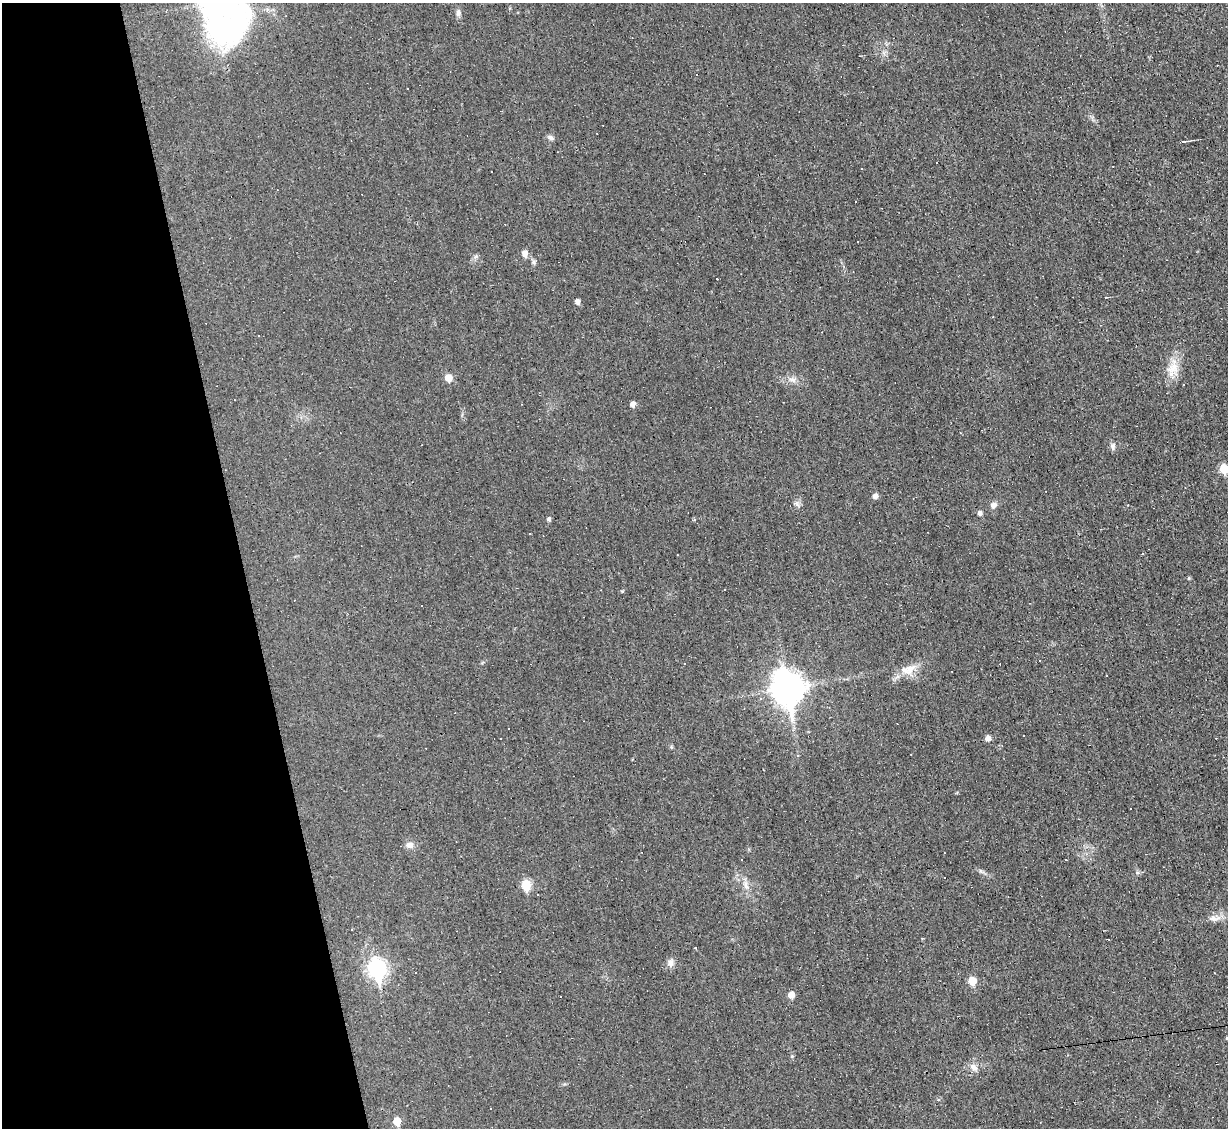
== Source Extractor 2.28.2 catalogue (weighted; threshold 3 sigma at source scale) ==
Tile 5 of 4 x 4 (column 1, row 2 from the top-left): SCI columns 1-1226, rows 2499-3624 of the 4905 x 4883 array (HDU 1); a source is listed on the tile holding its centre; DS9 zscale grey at full resolution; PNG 1230 x 1130 px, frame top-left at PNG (2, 3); no overlay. Shown black and unused: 20% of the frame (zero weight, under 3 of 4 exposures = <1% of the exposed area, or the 3 px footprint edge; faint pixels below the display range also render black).
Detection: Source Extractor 2.28.2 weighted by HDU 2 'WHT'; one run over the whole footprint, this tile lists its part. Background 0.0225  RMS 0.0042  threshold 0.0189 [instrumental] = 3 sigma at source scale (4.5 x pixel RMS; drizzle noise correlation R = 1.50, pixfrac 1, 0.05/0.05 arcsec/px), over >= 5 px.
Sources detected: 75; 1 inside a brighter object's white glare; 25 cosmic-ray / hot-pixel residue — not listed; the other 49 listed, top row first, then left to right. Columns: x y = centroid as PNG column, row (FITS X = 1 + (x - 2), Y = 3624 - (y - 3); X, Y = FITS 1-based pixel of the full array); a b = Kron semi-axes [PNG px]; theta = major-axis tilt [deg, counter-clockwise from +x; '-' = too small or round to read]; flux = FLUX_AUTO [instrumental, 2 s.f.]
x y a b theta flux
215 3 14 11 -79 450
458 13 9 6 72 1.2
696 74 3 2 - 0.58
597 133 3 2 - 0.28
550 138 8 6 -31 1.1
1184 141 9 2 5 0.86
937 162 2 2 - 0.33
525 253 8 6 -82 2
577 302 5 4 - 1.8
1173 368 20 14 56 6.5
448 378 5 5 - 6.4
792 380 11 6 -33 1.8
633 404 5 4 - 2.3
1113 446 10 6 79 1.2
1224 469 6 5 - 11
875 496 5 5 - 1.8
796 504 8 5 -45 1
993 505 9 8 - 1.7
980 513 5 5 - 1.4
549 519 4 4 - 1
694 519 3 3 - 2.1
1143 554 3 3 - 1.1
1189 578 4 4 - 0.45
725 589 3 2 - 0.42
622 591 4 3 - 0.39
1040 661 2 2 - 0.41
685 664 3 3 - 1.6
908 670 21 13 18 5.9
788 688 13 10 -78 630
760 699 5 4 - 0.7
508 729 3 2 - 0.45
988 738 5 5 - 2.4
798 755 3 3 - 0.81
1130 808 2 2 - 0.38
410 845 11 9 -8 2.1
742 859 3 2 - 0.55
1066 860 3 2 - 0.51
526 885 6 5 - 17
746 885 12 5 -79 1.9
1213 918 11 7 -8 2
352 929 3 3 - 0.77
695 948 3 3 - 1.3
670 963 11 7 82 2
377 969 9 7 -79 130
972 981 6 5 - 9
791 995 5 5 - 4.2
1227 1038 3 3 - 1.9
974 1067 14 8 -37 2.4
397 1121 5 5 - 8
Isophote crosses this tile's border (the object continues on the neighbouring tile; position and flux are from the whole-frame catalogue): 3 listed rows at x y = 215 3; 1224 469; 1227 1038
Unlisted compact peaks at least as high as the median listed source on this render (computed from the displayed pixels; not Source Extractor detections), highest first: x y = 534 262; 980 871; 476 256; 1137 873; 671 747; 792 1056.